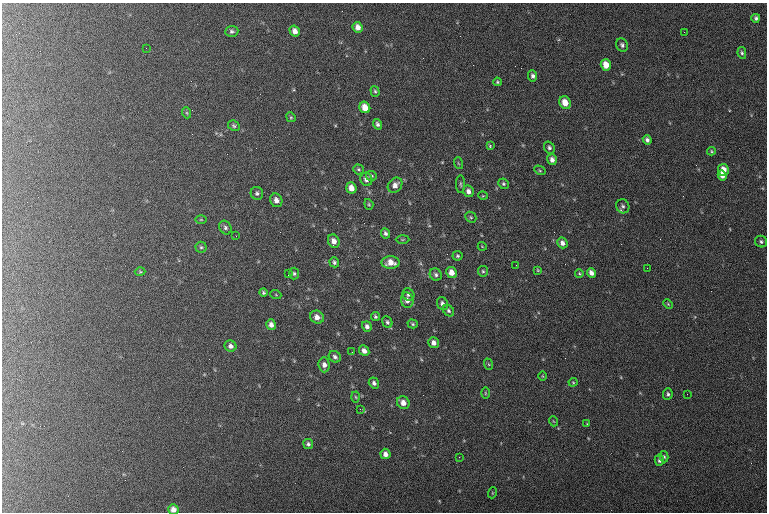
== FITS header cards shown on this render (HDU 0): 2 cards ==
NAXIS1  =                  765 / length of data axis 1
NAXIS2  =                  510 / length of data axis 2

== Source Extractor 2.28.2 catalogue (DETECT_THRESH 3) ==
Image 765 x 510 px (HDU 0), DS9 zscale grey, 1 PNG px = 1 image px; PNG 769 x 514 px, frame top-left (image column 1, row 510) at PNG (2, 3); each listed source drawn as its Kron ellipse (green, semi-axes under 4 px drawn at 4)
Background 127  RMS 6.8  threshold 20.5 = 3 sigma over >= 5 px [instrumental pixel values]
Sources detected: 103; all 103 listed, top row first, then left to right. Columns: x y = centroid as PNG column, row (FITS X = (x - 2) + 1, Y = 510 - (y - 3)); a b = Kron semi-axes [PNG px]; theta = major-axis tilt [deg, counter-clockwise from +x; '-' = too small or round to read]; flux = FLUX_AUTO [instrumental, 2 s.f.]
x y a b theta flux
756 18 4 3 - 970
358 27 5 5 - 2600
232 31 6 5 - 1000
295 31 5 5 - 2600
684 32 2 2 - 290
622 45 7 6 - 1200
146 48 2 2 - 240
742 53 6 4 -79 810
606 65 6 5 - 5400
533 76 5 4 - 1200
497 82 4 4 - 620
375 91 5 4 - 680
565 103 7 5 -64 5800
365 107 6 5 - 4800
187 113 6 3 -71 470
291 117 5 4 - 560
377 124 5 4 - 1100
234 126 6 5 - 820
647 140 5 4 - 1400
490 145 3 2 - 4500
549 147 6 5 - 1200
711 151 4 4 - 550
552 160 5 5 - 2000
458 163 6 3 -71 540
359 169 5 5 - 680
540 170 6 4 -30 630
723 170 6 5 - 4400
722 175 5 4 - 2800
371 176 5 5 - 780
366 179 6 6 - 1800
461 184 9 3 -89 710
504 184 5 5 - 880
395 185 8 6 49 2600
351 188 5 5 - 3900
468 191 6 5 - 2200
257 193 6 6 - 1100
483 196 5 3 - 380
276 200 7 6 - 2400
369 204 5 4 - 580
623 206 7 6 - 1200
471 217 6 5 - 740
201 220 5 3 - 420
225 228 7 6 - 1100
385 233 5 4 - 1100
236 236 3 2 - 560
402 239 7 3 0 510
334 241 7 5 -64 2800
761 242 6 5 - 1000
562 243 5 5 - 2000
482 246 4 3 - 300
201 247 5 5 - 730
458 256 5 5 - 720
334 262 5 4 - 1000
390 262 9 6 0 4600
516 265 3 2 - 340
647 268 2 2 - 310
538 270 4 4 - 410
483 271 5 5 - 800
140 272 5 3 - 440
451 272 5 5 - 3800
288 273 2 2 - 1700
294 273 6 5 - 760
579 273 4 3 - 450
591 273 5 4 - 2200
436 275 6 5 - 1100
263 292 4 3 - 670
408 294 6 5 - 1400
276 295 5 3 - 390
407 300 8 6 -74 2300
442 304 6 5 - 1800
668 304 5 3 - 460
449 311 6 5 - 920
317 317 7 6 - 3000
375 317 4 4 - 690
387 322 6 5 - 960
413 324 5 4 - 640
271 325 5 5 - 2100
367 326 5 4 - 1600
433 343 6 5 - 2000
230 346 6 5 - 1600
364 351 5 4 - 2400
352 352 2 2 - 200
335 357 6 5 - 1400
488 364 6 4 -70 480
324 365 7 5 -86 2200
542 376 4 3 - 360
573 382 4 4 - 450
374 383 6 5 - 1400
485 393 6 3 -89 490
668 394 6 4 85 940
687 394 2 2 - 190
356 397 5 3 - 490
403 403 7 6 - 3200
360 409 3 3 - 500
553 421 5 3 - 350
587 424 4 3 - 380
308 444 5 5 - 1100
385 454 5 5 - 2300
459 457 3 2 - 360
664 457 5 4 - 710
659 460 5 4 - 1400
492 493 5 3 - 380
173 509 5 5 - 2700
At the frame edge (FLAGS 8, measured only in part): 1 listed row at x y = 173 509